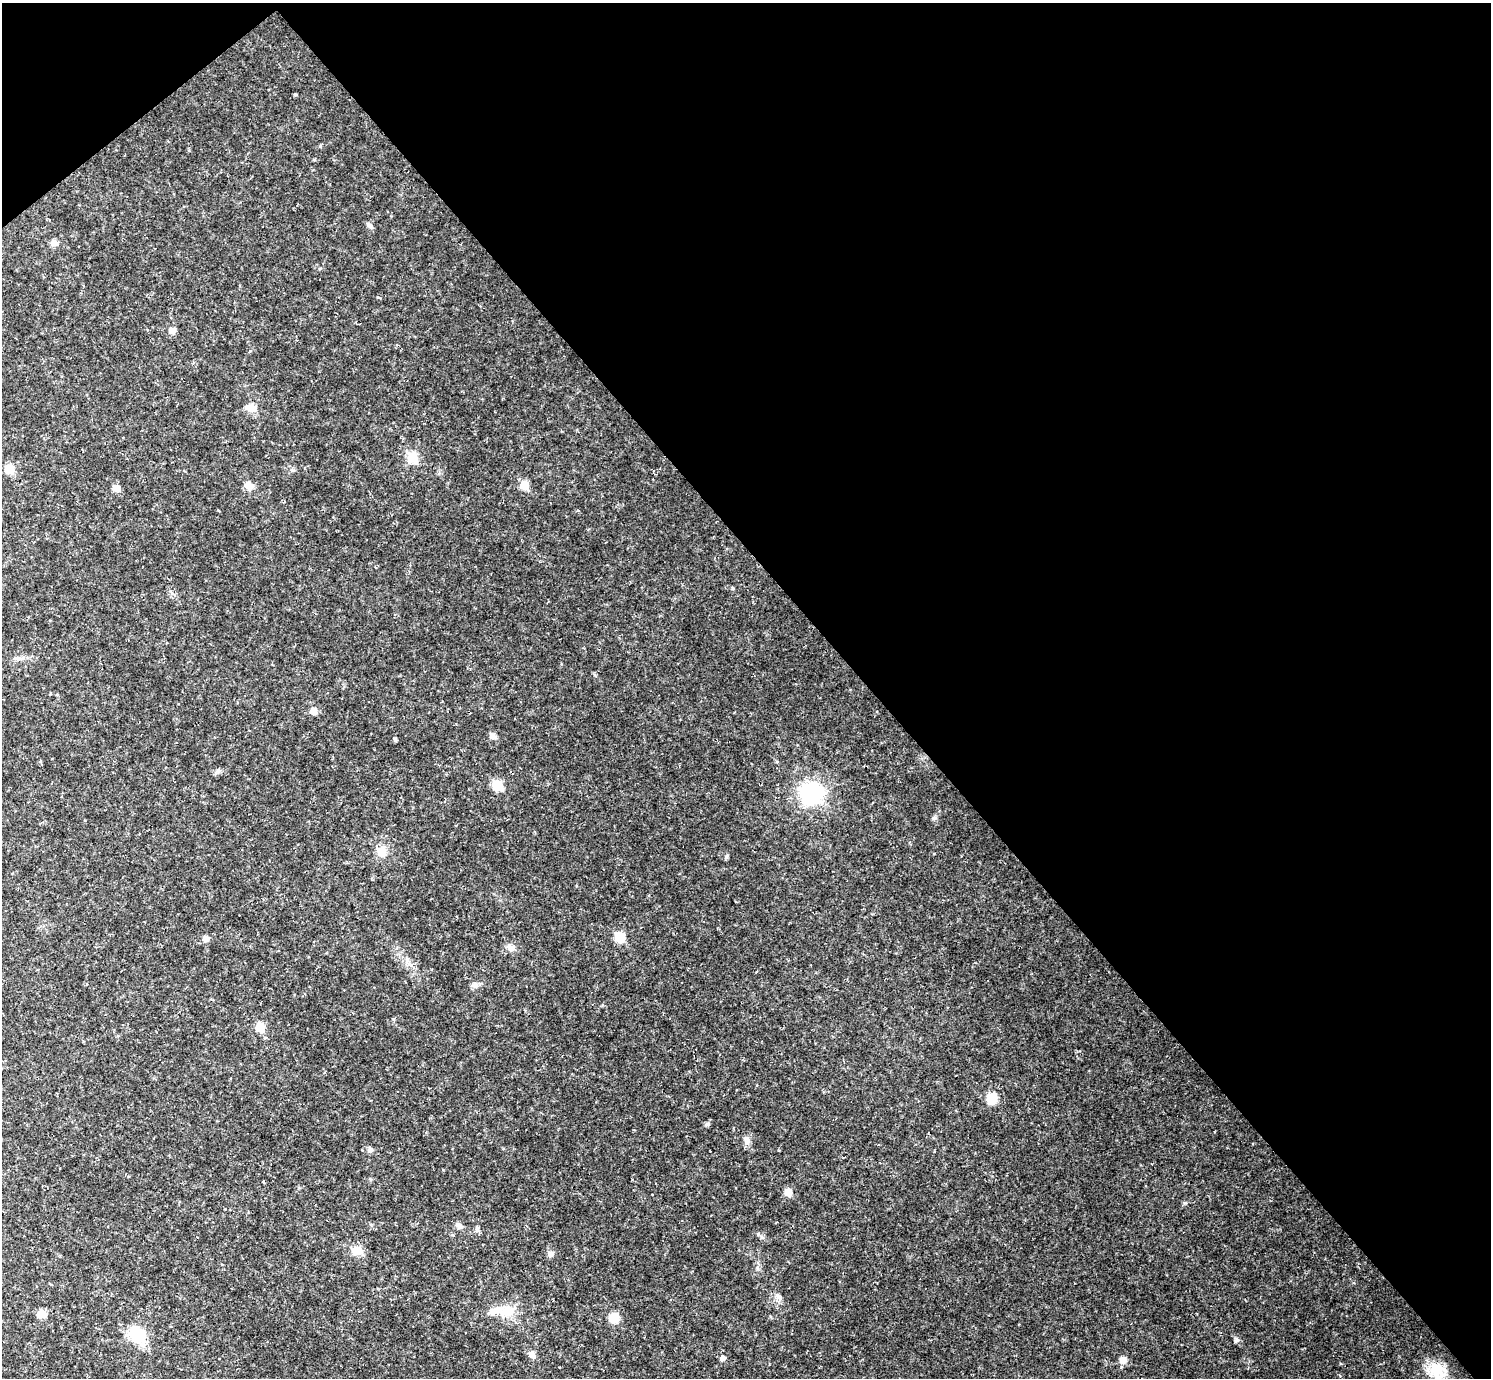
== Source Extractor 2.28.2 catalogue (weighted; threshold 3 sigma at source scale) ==
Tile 3 of 4 x 4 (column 3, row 1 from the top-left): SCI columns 2979-4467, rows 4423-5798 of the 5956 x 5953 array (HDU 1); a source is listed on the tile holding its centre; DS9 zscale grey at full resolution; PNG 1493 x 1380 px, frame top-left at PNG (2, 3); no overlay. Shown black and unused: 43% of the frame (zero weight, under 2 of 3 exposures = <1% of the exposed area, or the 3 px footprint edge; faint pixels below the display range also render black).
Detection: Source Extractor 2.28.2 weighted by HDU 2 'WHT'; one run over the whole footprint, this tile lists its part. Background 0.0519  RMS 0.0075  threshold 0.0336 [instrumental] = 3 sigma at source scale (4.5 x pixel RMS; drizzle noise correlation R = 1.50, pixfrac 1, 0.05/0.05 arcsec/px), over >= 5 px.
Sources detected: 46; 1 inside a brighter object's white glare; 3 cosmic-ray / hot-pixel residue — not listed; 1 inside a brighter listed object's ellipse — not listed separately; the other 41 listed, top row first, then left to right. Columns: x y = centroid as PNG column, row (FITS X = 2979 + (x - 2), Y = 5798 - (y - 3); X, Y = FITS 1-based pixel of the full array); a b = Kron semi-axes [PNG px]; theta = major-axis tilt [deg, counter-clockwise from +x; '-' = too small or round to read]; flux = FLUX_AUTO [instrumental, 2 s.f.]
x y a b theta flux
295 95 4 4 - 0.87
320 146 5 3 - 0.72
369 225 9 5 -37 2
53 243 9 8 - 3
379 297 5 3 - 0.75
172 331 8 8 - 3.6
251 407 12 10 -7 5.4
412 457 6 5 - 34
9 469 7 6 - 18
249 485 8 7 - 6.4
524 485 6 6 - 18
116 488 7 7 - 5.5
313 711 7 7 - 5.5
493 736 9 6 -17 3.1
395 739 4 3 - 4
497 785 7 6 - 23
812 793 19 18 - 64
381 851 12 10 -46 8.9
620 937 7 7 - 20
205 939 9 7 24 3.1
510 948 12 8 -36 3.9
475 985 9 6 41 2.4
260 1027 7 7 - 12
992 1098 8 7 - 19
707 1124 7 4 45 1.3
747 1139 8 5 -45 2
370 1150 7 7 - 2.2
788 1192 7 7 - 6.9
459 1225 10 7 -31 3
357 1250 11 10 - 8.3
550 1254 8 7 - 2.5
778 1296 12 6 -43 3.1
507 1311 20 14 5 15
42 1314 8 8 - 8.5
614 1318 7 7 - 16
137 1334 23 17 -36 24
1236 1340 7 6 - 1.8
532 1355 8 7 - 3.7
723 1358 6 5 - 3
1123 1360 8 7 - 5.3
1436 1372 28 17 -44 18
Unlisted compact peaks at least as high as the median listed source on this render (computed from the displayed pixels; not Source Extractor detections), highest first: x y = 934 818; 732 588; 758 1234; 595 675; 293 470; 218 770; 393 1019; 934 854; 770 1316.